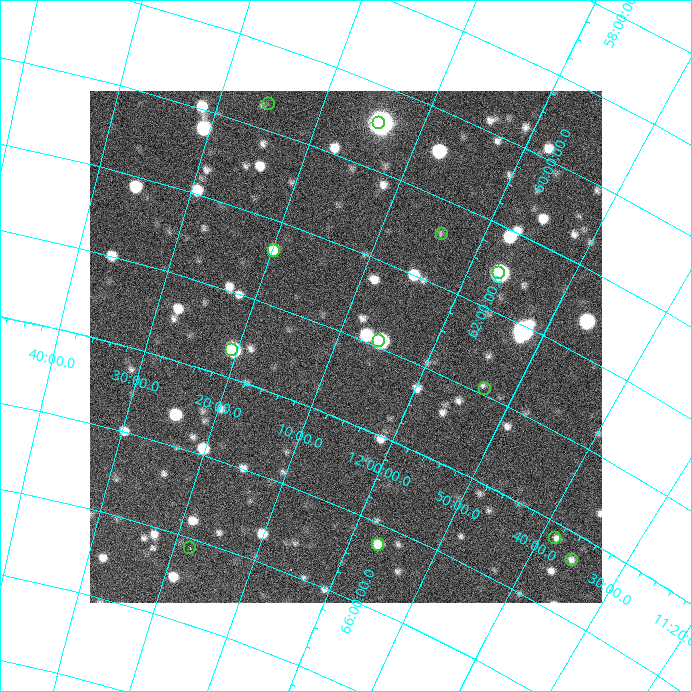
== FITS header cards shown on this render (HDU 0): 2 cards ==
NAXIS1  =                  512 / Axis length
NAXIS2  =                  512 / Axis length

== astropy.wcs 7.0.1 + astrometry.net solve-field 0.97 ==
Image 512 x 512 px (HDU 0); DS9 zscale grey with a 90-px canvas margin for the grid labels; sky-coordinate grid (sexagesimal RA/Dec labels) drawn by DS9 from the SOLVED WCS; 12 Tycho-2 reference stars matched to detected sources circled (green)
Header WCS: none
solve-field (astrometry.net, Tycho-2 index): SOLVED blind (the file carries no WCS)
Solved WCS: RA---TAN-SIP/DEC--TAN-SIP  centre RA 12:08:50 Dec +63:09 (182.21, +63.15 deg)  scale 44.8 x 44.3 arcsec/px (non-square pixels)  FOV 382.0' x 377.8'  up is +158 deg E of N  parity flipped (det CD > 0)
(file carries no celestial WCS; the grid is the blind solution)
Tycho-2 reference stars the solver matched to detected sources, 12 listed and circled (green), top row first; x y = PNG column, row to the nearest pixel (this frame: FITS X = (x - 90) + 1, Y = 512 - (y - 91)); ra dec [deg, ICRS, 3 dp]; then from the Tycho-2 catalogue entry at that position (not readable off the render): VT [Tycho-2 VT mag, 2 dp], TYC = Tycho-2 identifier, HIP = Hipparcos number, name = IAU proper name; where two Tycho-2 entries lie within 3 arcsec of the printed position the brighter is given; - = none
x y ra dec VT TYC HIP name
269 104 186.271 +60.697 7.45 4155-292-1 60588 -
379 123 183.529 +60.450 8.23 4155-998-1 59661 -
442 234 180.995 +61.404 7.88 4154-802-1 58828 -
274 251 184.918 +62.359 7.87 4155-144-1 60111 -
499 273 179.222 +61.549 6.32 4154-429-1 58259 -
379 341 181.415 +62.933 6.27 4157-63-1 58989 -
232 350 185.149 +63.670 7.33 4158-489-1 60192 -
485 389 178.246 +62.924 8.24 4157-879-1 57943 -
555 538 174.594 +64.177 7.78 4156-1464-1 56773 -
378 545 179.157 +65.243 6.63 4160-244-1 58232 -
190 548 184.496 +66.113 8.42 4161-343-1 - -
572 560 173.879 +64.317 8.82 4156-567-1 56534 -